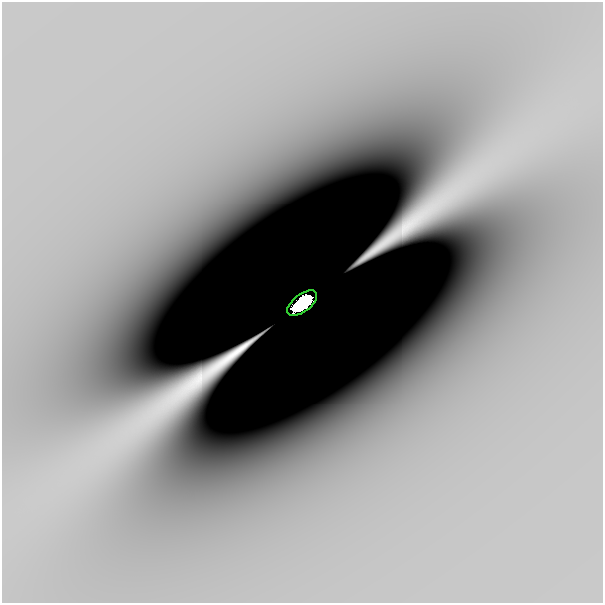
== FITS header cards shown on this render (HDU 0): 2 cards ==
NAXIS1  =                  601
NAXIS2  =                  601

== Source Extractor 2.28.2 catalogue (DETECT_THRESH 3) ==
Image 601 x 601 px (HDU 0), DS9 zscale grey, 1 PNG px = 1 image px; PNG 605 x 605 px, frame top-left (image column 1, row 601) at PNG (2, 2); each listed source drawn as its Kron ellipse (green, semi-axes under 4 px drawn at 4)
Background -2.46e-10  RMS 8.9e-11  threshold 2.68e-10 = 3 sigma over >= 5 px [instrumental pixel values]
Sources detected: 3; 2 with non-positive FLUX_AUTO (blend fragments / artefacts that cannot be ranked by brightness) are neither listed nor drawn; the other 1 listed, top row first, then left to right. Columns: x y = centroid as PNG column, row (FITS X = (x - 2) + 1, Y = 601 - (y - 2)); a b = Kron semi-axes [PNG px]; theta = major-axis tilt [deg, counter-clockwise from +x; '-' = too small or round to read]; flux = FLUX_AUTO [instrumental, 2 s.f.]
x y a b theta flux
302 303 18 8 38 10
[2 non-positive-flux detections neither listed nor drawn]